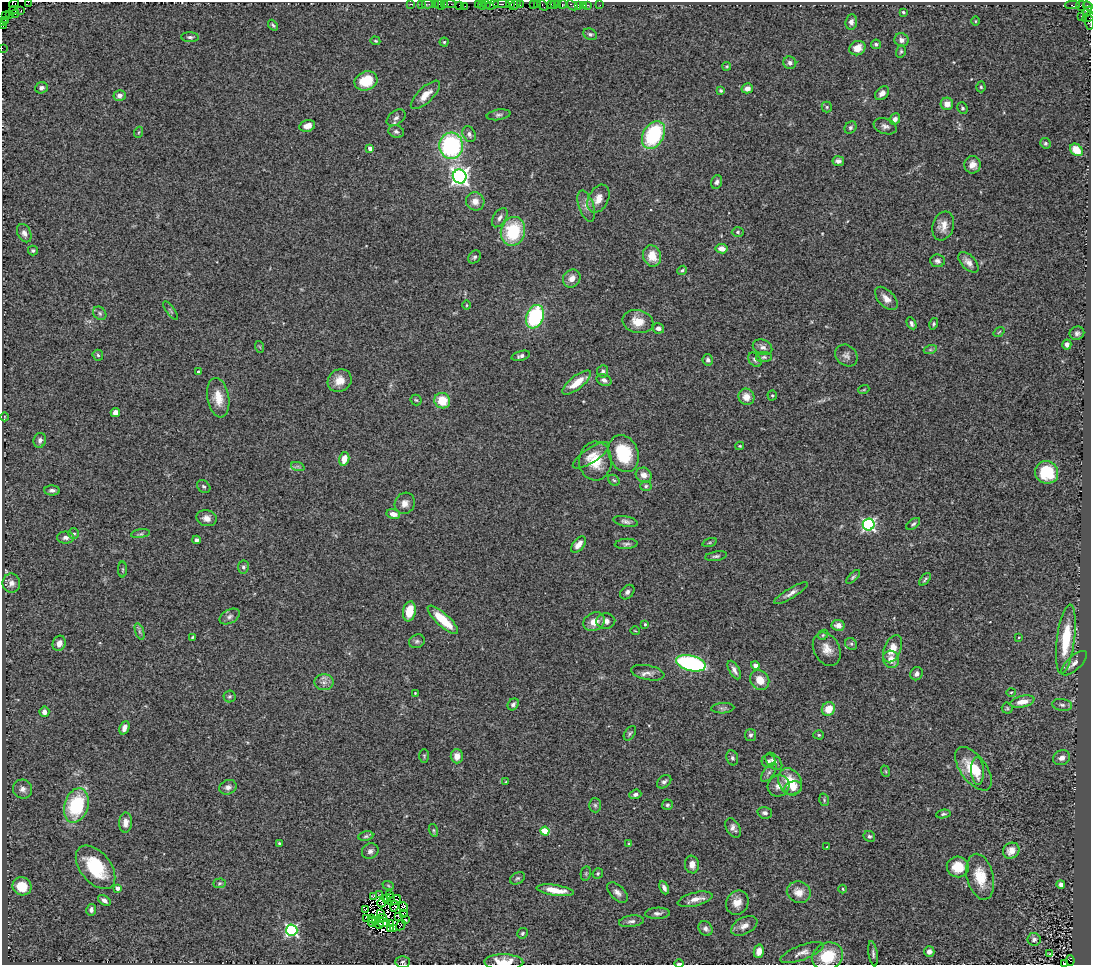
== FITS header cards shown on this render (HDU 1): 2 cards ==
NAXIS1  =                 1089
NAXIS2  =                  963

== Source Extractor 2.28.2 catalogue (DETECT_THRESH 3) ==
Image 1089 x 963 px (HDU 1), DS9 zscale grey, 1 PNG px = 1 image px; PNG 1093 x 967 px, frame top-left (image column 1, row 963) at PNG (2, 2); each listed source drawn as its Kron ellipse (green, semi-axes under 4 px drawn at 4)
Background 1.26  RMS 0.11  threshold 0.338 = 3 sigma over >= 5 px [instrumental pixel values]
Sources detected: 327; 13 with non-positive FLUX_AUTO (blend fragments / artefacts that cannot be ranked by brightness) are neither listed nor drawn; the other 314 listed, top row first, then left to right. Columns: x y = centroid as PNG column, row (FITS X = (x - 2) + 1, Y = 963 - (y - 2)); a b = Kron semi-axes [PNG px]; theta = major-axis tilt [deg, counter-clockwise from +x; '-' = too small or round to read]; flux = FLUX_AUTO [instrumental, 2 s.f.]
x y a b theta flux
28 2 4 2 - 120
14 4 5 3 - 98
411 4 3 2 - 53
422 4 2 2 - 8.9
427 4 6 2 0 59
435 4 2 2 - 69
445 4 3 2 - 23
449 4 6 2 0 60
478 4 3 2 - 100
486 4 2 2 - 52
501 4 8 4 0 380
511 4 4 2 - 54
520 4 3 3 - 140
538 4 3 2 - 110
551 4 2 2 - 74
554 4 3 2 - 70
558 4 2 2 - 28
440 5 5 2 - 87
459 5 3 2 - 12
482 5 4 3 - 39
492 5 7 3 20 340
515 5 6 3 45 250
533 5 4 3 - 190
543 5 6 3 -54 160
563 5 5 3 - 270
572 5 6 3 -37 100
578 5 3 2 - 51
583 5 3 2 - 35
588 5 3 3 - 60
600 5 3 2 - 13
1073 5 7 2 1 260
465 6 2 2 - 46
1081 6 5 4 - 3.9
1088 6 5 3 - 140
14 10 4 2 - 74
21 11 3 2 - 33
1088 11 5 4 - 170
903 12 3 3 - 10
9 14 3 2 - 80
15 14 4 3 - 110
5 15 3 2 - 68
1081 16 2 2 - 42
1088 17 6 4 28 330
2 21 3 2 - 62
6 21 4 2 - 78
975 21 5 3 - 6.6
851 22 8 6 85 30
1090 22 7 4 -87 110
3 25 4 2 - 21
273 25 6 3 -50 10
590 34 7 5 -26 18
190 37 9 5 -3 19
901 40 7 6 - 40
375 41 5 3 - 8.5
444 42 4 4 - 9.3
876 44 5 4 - 16
2 48 2 2 - 17
857 48 8 7 - 87
901 51 6 5 - 13
790 63 6 6 - 24
727 66 4 4 - 9.2
366 81 12 9 19 230
981 87 5 4 - 11
41 88 6 5 - 29
747 88 6 5 - 59
721 91 4 4 - 11
882 93 8 5 43 34
120 95 6 5 - 45
425 95 19 7 44 83
947 104 6 6 - 64
827 107 5 5 - 12
962 108 6 5 - 13
498 115 12 5 9 20
396 118 10 6 37 27
895 119 6 5 - 39
307 126 8 5 13 65
885 126 12 7 -19 31
850 128 6 5 - 16
139 132 6 3 70 8.2
396 132 8 6 -17 20
469 134 8 6 -64 25
653 135 15 10 60 620
1045 143 5 5 - 13
451 146 13 12 - 1000
370 148 4 4 - 50
1076 150 7 5 -44 140
838 161 6 5 - 27
973 165 9 8 - 49
460 176 7 6 - 3400
717 182 7 5 68 24
598 199 15 10 62 88
475 201 9 9 - 64
586 206 16 7 -71 54
500 218 11 6 57 30
943 226 15 10 72 72
513 231 14 12 76 430
738 232 6 5 - 13
24 233 10 6 -63 35
722 249 6 4 -10 52
33 251 5 5 - 14
652 256 11 9 -72 120
474 257 7 5 48 16
937 261 7 6 - 23
968 262 12 7 -45 45
682 270 5 4 - 12
572 278 9 8 - 61
886 298 14 8 -47 58
466 305 5 3 - 7.1
171 311 11 2 -54 10
100 313 7 6 - 17
535 317 12 8 69 670
638 321 15 11 -13 110
911 323 6 4 -61 22
934 324 6 4 76 12
658 328 6 5 - 26
999 332 6 3 37 7.5
1077 333 7 6 - 22
1067 344 5 4 - 31
260 347 6 3 -71 8
763 347 10 7 -25 32
930 350 6 4 18 13
98 355 5 5 - 15
846 355 12 10 -42 38
521 356 9 4 15 24
764 357 8 5 1 16
708 360 6 5 - 19
755 360 8 5 -50 18
603 371 6 5 - 22
198 372 4 3 - 16
340 380 12 11 - 94
604 380 8 5 -24 28
577 383 17 6 38 120
864 389 6 3 20 7.3
772 395 5 4 - 8.9
746 397 8 7 - 76
218 398 20 11 -80 120
416 400 5 5 - 11
442 401 8 7 - 160
115 412 4 4 - 44
4 417 4 3 - 5
40 440 7 6 - 27
740 446 4 4 - 7.6
624 454 19 14 -68 350
591 455 21 7 33 73
344 459 7 5 75 82
595 461 19 16 88 190
298 467 7 4 -19 13
1047 472 12 11 - 310
644 475 8 7 - 47
614 480 6 5 - 11
204 486 7 5 -41 16
646 486 6 5 - 12
52 490 8 5 -1 24
405 503 11 10 - 53
393 514 7 5 -12 63
207 518 10 8 -15 47
626 521 12 5 -11 25
913 524 8 4 36 15
869 525 6 6 - 1400
74 534 5 5 - 15
140 534 9 3 8 14
66 538 8 6 0 29
196 540 4 4 - 18
710 543 7 3 19 9.7
626 544 11 5 4 21
578 545 9 5 50 68
716 556 11 4 9 19
243 567 6 5 - 17
123 570 8 4 90 11
853 577 9 4 44 13
925 579 7 3 49 12
11 583 9 9 - 51
627 592 8 6 46 26
791 593 19 5 31 42
409 611 10 6 79 140
230 616 11 6 28 27
443 620 20 6 -42 240
606 621 9 8 - 42
594 622 11 9 29 78
645 624 3 3 - 11
838 625 6 5 - 45
139 631 9 4 -71 21
635 631 4 2 - 5.8
823 635 6 4 46 12
193 637 4 2 - 8.1
1019 637 4 3 - 7.8
1066 639 35 9 83 340
417 641 8 6 24 19
59 643 8 6 66 54
851 644 6 5 - 15
827 649 18 13 -62 83
892 649 14 8 66 100
891 659 9 8 - 76
691 663 15 7 -14 1300
1074 663 16 7 43 47
755 665 4 4 - 32
734 670 10 5 -61 33
648 673 17 7 -11 46
917 674 7 6 - 29
760 680 10 9 - 100
324 682 9 8 - 39
1011 692 5 3 - 7.6
415 693 3 2 - 6.1
229 696 6 6 - 13
1022 702 12 6 12 77
513 704 6 5 - 20
1062 705 10 6 -9 23
723 708 12 5 2 19
1007 708 5 5 - 11
828 709 7 6 - 120
44 712 5 5 - 39
124 728 7 5 67 38
630 733 8 5 55 14
750 735 6 5 - 18
819 735 5 4 - 11
424 756 7 5 90 12
457 756 7 6 - 64
732 758 8 5 -71 19
1062 758 9 7 22 35
768 761 7 6 - 20
774 761 10 6 -46 40
973 769 25 13 -53 250
885 771 6 3 -70 9.5
978 771 14 6 -87 77
769 773 11 5 53 27
506 782 4 3 - 6.9
664 782 8 5 38 23
790 782 14 11 -61 180
779 786 11 10 - 59
228 787 9 7 21 31
793 788 9 6 18 43
23 789 10 9 - 40
635 794 6 4 19 24
824 800 6 4 -72 10
76 805 17 12 73 540
595 805 7 6 - 16
667 805 5 5 - 14
765 813 7 5 -17 24
943 814 7 4 10 14
125 823 10 6 87 53
733 828 10 6 -60 35
433 830 6 4 -74 12
545 831 4 4 - 300
366 836 7 5 11 16
869 836 6 5 - 15
279 843 4 3 - 11
629 844 4 3 - 8.3
827 847 3 3 - 7.8
370 851 8 7 - 27
1011 851 8 7 - 63
692 865 9 7 -82 42
96 867 25 15 -51 370
958 867 11 10 - 160
586 873 7 5 79 12
598 873 5 5 - 13
980 877 23 13 -77 180
518 878 8 5 30 15
219 883 6 5 - 12
1061 884 4 4 - 23
388 885 6 3 -20 9
22 886 10 8 -29 160
117 888 4 3 - 49
664 888 7 4 -65 28
843 889 4 3 - 6.8
555 890 19 5 -8 130
617 892 13 7 -45 39
799 892 12 10 -21 83
389 894 4 2 - 18
380 895 3 2 - 9
373 897 3 2 - 9.9
390 897 2 2 - 7.5
387 898 4 2 - 3.4
695 899 18 6 14 64
104 900 7 4 -36 30
394 900 7 4 28 0.6
382 903 4 2 - 6.1
737 903 12 11 - 79
394 906 5 3 - 0.3
403 907 5 4 - 7.9
365 909 3 2 - 6.1
91 910 6 5 - 27
381 913 3 2 - 12
403 913 3 2 - 12
657 913 12 5 3 29
398 916 3 2 - 12
371 918 3 2 - 8.7
381 918 6 3 23 8.7
367 919 2 2 - 6.2
406 920 3 2 - 6.5
631 921 12 5 7 28
372 922 5 2 - 15
376 922 3 2 - 4.7
383 923 6 3 -7 20
379 924 4 2 - 1.7
390 924 3 2 - 13
401 925 5 2 - 8.2
744 926 14 8 27 47
394 928 2 2 - 10
706 928 8 6 -46 28
390 929 3 2 - 1.6
292 930 6 5 - 1200
522 933 5 5 - 14
1034 939 6 6 - 24
759 951 7 5 78 56
929 952 5 5 - 40
802 953 23 7 20 52
873 954 13 4 -82 21
1050 954 3 3 - 13
828 956 16 13 26 250
1070 960 5 4 - 250
403 962 7 5 2 15
504 962 19 7 -1 150
679 964 5 2 - 21
1065 964 3 2 - 27
At the frame edge (FLAGS 8, measured only in part): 12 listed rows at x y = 28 2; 14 4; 1088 6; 1088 17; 2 21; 1090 22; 3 25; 2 48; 828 956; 504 962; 679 964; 1065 964
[13 non-positive-flux detections neither listed nor drawn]